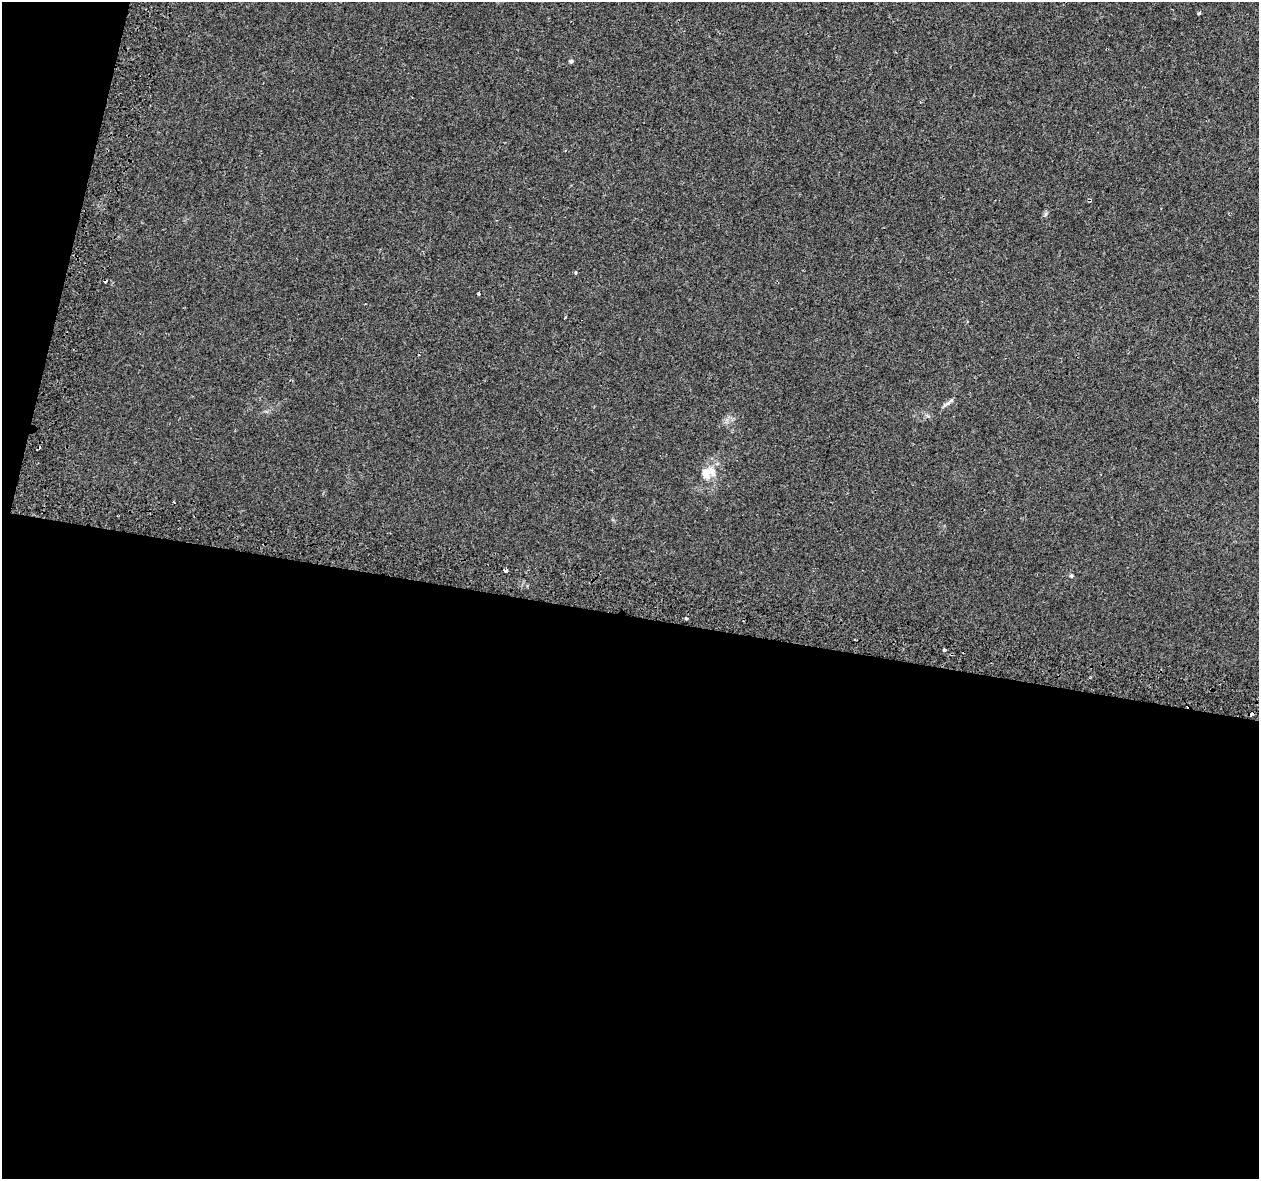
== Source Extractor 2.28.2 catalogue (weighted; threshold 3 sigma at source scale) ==
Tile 13 of 4 x 4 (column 1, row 4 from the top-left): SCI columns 59-1315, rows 343-1519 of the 5135 x 5332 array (HDU 1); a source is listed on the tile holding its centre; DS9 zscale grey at full resolution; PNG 1261 x 1181 px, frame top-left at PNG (2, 2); no overlay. Shown black and unused: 50% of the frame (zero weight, under 2 of 3 exposures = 4% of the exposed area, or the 3 px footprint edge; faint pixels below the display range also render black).
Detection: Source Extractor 2.28.2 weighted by HDU 2 'WHT'; one run over the whole footprint, this tile lists its part. Background 0.0306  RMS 0.0051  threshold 0.0229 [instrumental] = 3 sigma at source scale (4.5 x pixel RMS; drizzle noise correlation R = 1.50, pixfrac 1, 0.0396/0.0396 arcsec/px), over >= 5 px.
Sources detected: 14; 2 cosmic-ray / hot-pixel residue — not listed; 1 inside a brighter listed object's ellipse — not listed separately; the other 11 listed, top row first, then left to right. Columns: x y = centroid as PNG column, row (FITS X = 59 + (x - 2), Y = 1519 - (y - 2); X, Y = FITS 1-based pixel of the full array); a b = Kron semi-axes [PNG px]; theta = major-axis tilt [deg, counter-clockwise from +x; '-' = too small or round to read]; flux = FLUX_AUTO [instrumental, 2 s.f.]
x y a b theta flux
1199 13 3 3 - 0.67
571 61 5 5 - 0.87
576 273 3 3 - 1.3
478 294 3 3 - 0.57
948 403 16 4 42 1.7
711 471 15 11 -44 5.4
506 570 4 3 - 3
1071 576 5 4 - 0.61
686 618 3 3 - 1.9
944 650 3 3 - 2.5
1251 714 4 3 - 2.8
Overlapping masked pixels (flux is a lower limit): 1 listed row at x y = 1251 714